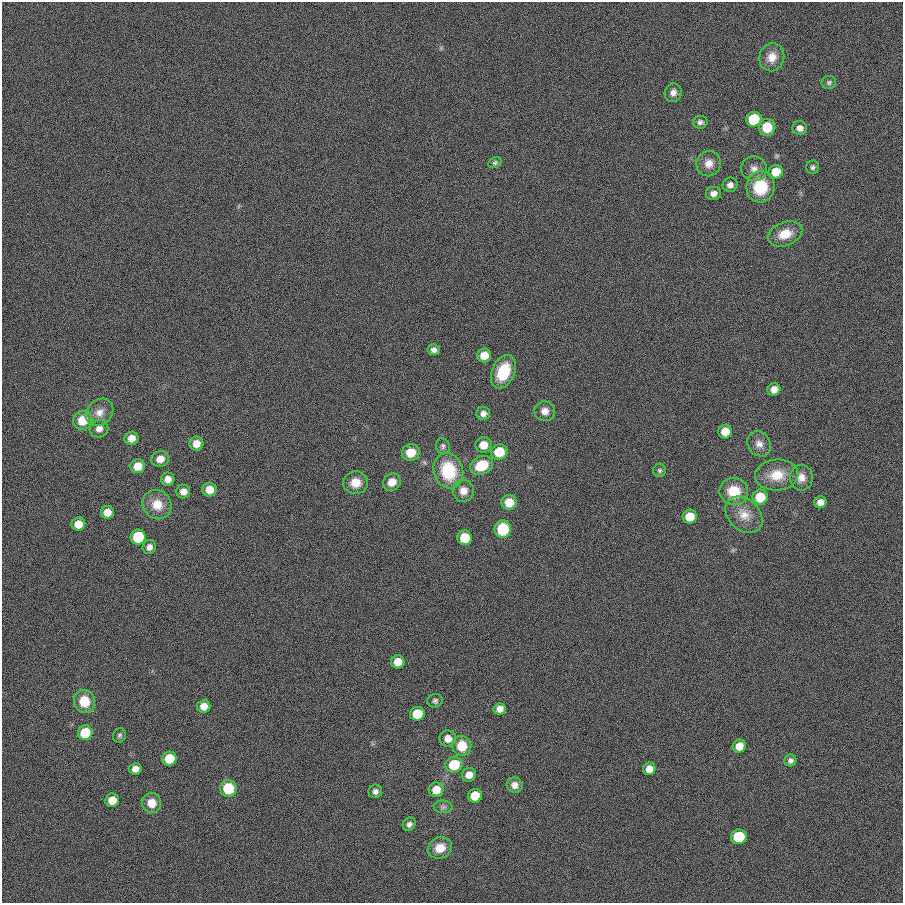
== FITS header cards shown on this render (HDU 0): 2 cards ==
NAXIS1  =                  901
NAXIS2  =                  901

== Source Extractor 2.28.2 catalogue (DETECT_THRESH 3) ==
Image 901 x 901 px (HDU 0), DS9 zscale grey, 1 PNG px = 1 image px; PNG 905 x 905 px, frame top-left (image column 1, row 901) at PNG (2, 2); each listed source drawn as its Kron ellipse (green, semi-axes under 4 px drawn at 4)
Background 0.00146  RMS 0.099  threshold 0.297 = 3 sigma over >= 5 px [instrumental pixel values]
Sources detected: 87; all 87 listed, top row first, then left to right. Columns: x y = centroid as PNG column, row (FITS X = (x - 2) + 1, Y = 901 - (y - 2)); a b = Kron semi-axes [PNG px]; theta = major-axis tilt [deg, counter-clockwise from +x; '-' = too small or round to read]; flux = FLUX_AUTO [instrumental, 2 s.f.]
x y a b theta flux
772 57 14 12 74 81
829 82 7 6 - 16
673 93 9 8 - 37
754 119 7 7 - 390
700 122 7 6 - 22
767 127 8 8 - 150
800 128 7 7 - 35
495 163 7 5 28 13
709 164 13 12 - 69
813 167 7 6 - 17
754 169 13 12 - 54
776 172 7 7 - 120
730 185 7 7 - 31
760 187 15 14 - 270
713 193 8 6 8 36
785 234 18 11 19 120
434 350 6 5 - 29
484 355 7 6 - 97
503 372 17 11 67 240
774 389 6 6 - 52
545 411 10 10 - 50
99 412 15 12 42 73
483 414 7 6 - 32
83 420 10 9 - 160
99 429 9 8 - 43
725 432 7 6 - 110
132 438 7 6 - 58
196 444 7 7 - 68
759 444 13 11 -55 52
484 445 8 7 - 83
443 446 8 6 -68 18
411 452 9 8 - 110
499 452 8 8 - 170
160 459 9 7 24 56
482 465 12 9 26 200
138 466 7 7 - 86
659 470 6 6 - 15
448 471 18 14 -74 350
777 475 22 15 5 160
801 478 13 11 -89 61
168 479 7 6 - 50
392 482 9 8 - 64
355 483 12 11 - 94
209 490 7 7 - 78
463 491 11 10 - 61
734 491 14 13 - 180
183 492 7 7 - 49
760 497 8 7 - 160
509 502 7 7 - 110
820 502 6 6 - 45
157 505 15 14 - 130
107 512 6 6 - 71
744 515 21 15 -43 110
690 517 7 7 - 150
78 524 7 6 - 93
503 529 9 8 - 270
138 537 7 7 - 380
465 538 7 7 - 170
149 547 7 6 - 31
398 662 6 6 - 84
84 701 11 10 - 140
435 701 7 6 - 18
204 706 6 6 - 62
500 709 6 6 - 44
417 714 7 7 - 180
85 733 7 7 - 230
119 735 7 6 - 15
448 739 8 8 - 60
462 746 10 9 - 140
739 746 7 6 - 81
169 759 7 7 - 160
790 760 6 6 - 22
454 765 8 8 - 230
135 769 6 5 - 49
649 769 6 6 - 59
469 775 7 7 - 55
515 785 8 7 - 42
228 788 8 8 - 230
436 790 7 7 - 92
375 791 7 6 - 25
475 796 7 7 - 140
112 800 7 6 - 98
152 803 10 9 - 86
443 807 9 6 -2 22
409 824 7 6 - 24
739 837 8 7 - 300
440 848 12 10 23 100